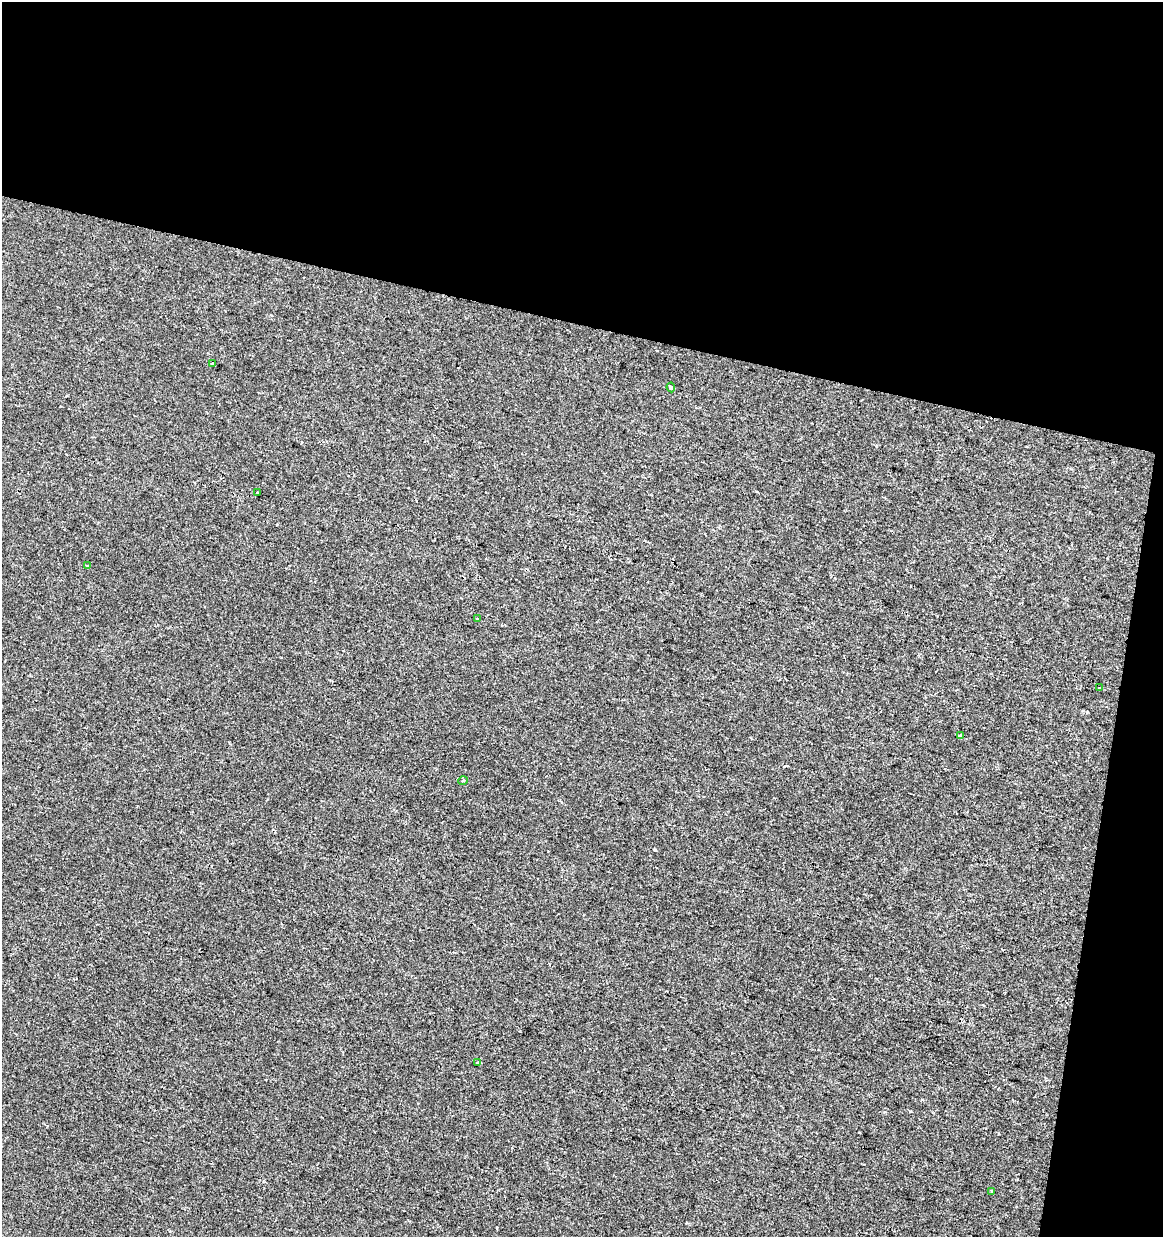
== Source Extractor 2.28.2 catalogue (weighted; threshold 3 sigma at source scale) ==
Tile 2 of 2 x 2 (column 2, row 1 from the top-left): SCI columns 1273-2433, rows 1237-2471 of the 2561 x 2471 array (HDU 1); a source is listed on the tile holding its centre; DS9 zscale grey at full resolution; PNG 1165 x 1239 px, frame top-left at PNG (2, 2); each listed source drawn as its Kron ellipse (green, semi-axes under 4 px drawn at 4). Shown black and unused: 30% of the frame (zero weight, under 2 of 3 exposures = <1% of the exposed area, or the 3 px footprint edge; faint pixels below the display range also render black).
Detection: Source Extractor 2.28.2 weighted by HDU 2 'WHT'; one run over the whole footprint, this tile lists its part. Background -1.28e-04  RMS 0.0041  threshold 0.0183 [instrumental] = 3 sigma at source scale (4.5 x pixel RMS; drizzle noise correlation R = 1.50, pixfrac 1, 0.0396/0.0396 arcsec/px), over >= 5 px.
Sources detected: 11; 1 cosmic-ray / hot-pixel residue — neither listed nor drawn; the other 10 listed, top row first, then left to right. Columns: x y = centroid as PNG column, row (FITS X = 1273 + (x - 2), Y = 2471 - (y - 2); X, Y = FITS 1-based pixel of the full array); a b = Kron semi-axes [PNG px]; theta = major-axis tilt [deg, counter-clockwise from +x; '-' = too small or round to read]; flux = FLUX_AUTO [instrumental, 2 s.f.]
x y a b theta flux
213 364 4 3 - 2.5
671 387 5 4 - 0.74
257 493 3 3 - 1.2
87 566 4 2 - 0.62
477 619 3 3 - 1.1
1100 688 3 2 - 0.35
961 736 3 3 - 1.5
463 781 5 3 - 0.37
477 1063 3 3 - 0.9
991 1192 3 2 - 0.55
Unlisted compact peaks at least as high as the median listed source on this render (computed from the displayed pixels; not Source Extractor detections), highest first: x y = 910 1111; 655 850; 1087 712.